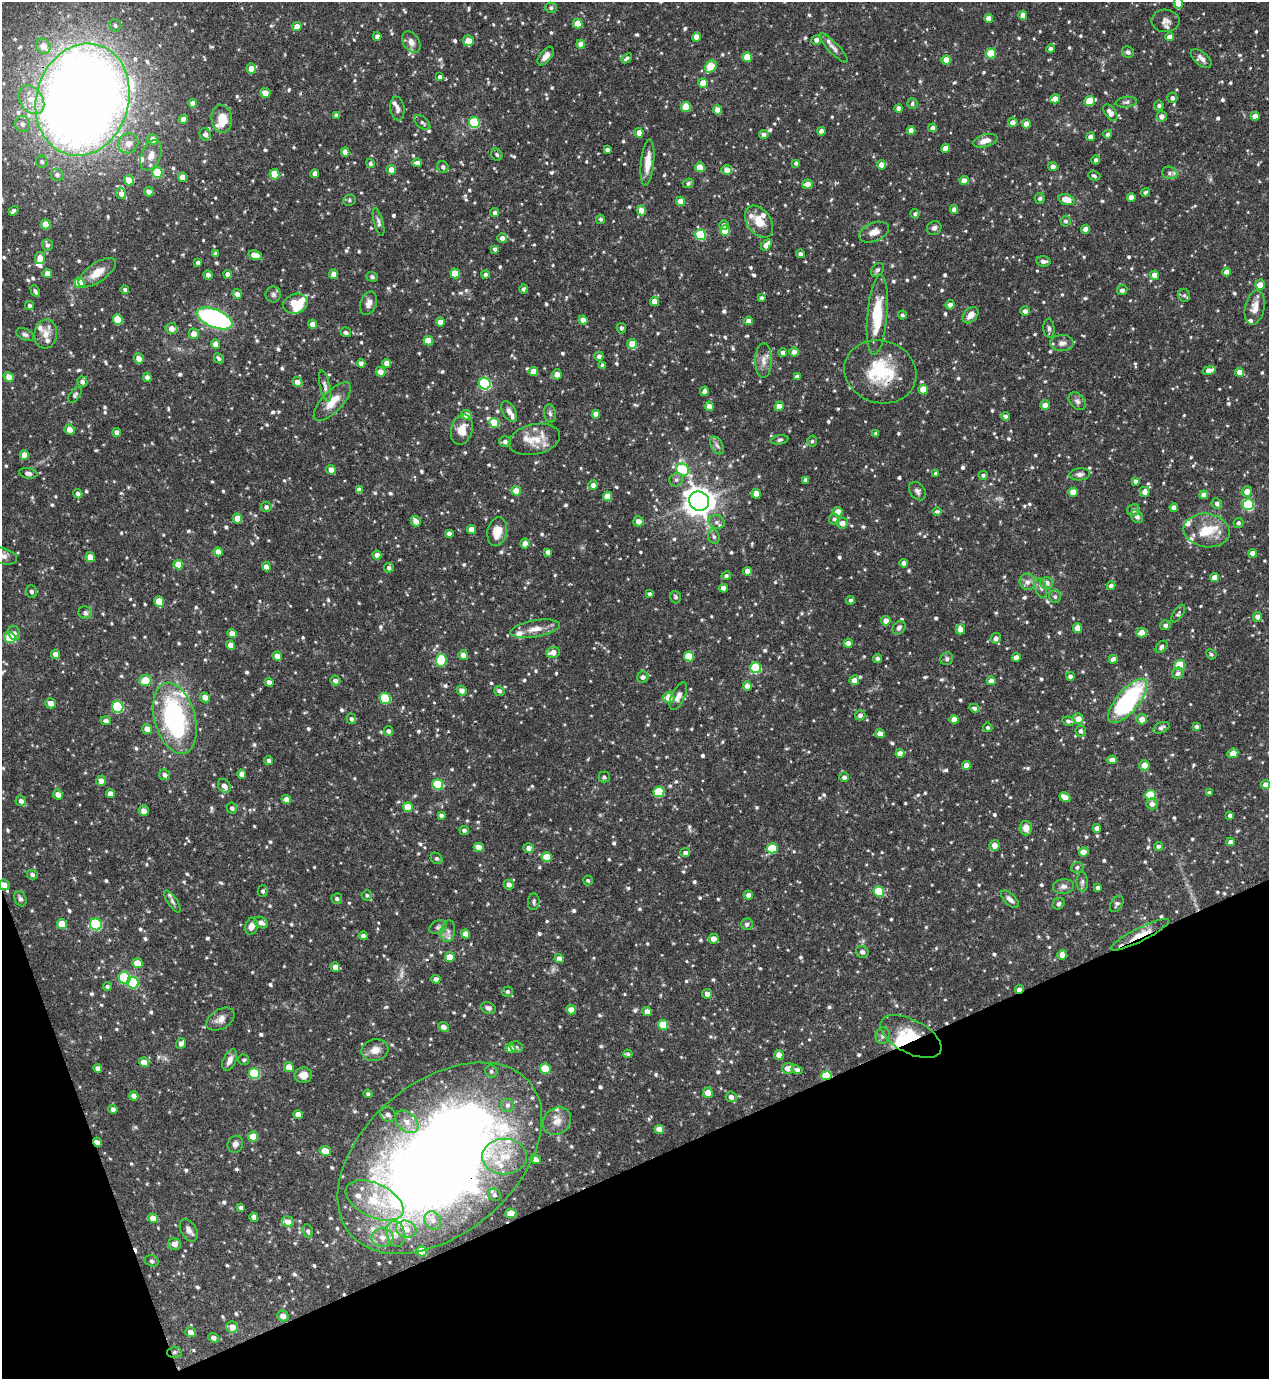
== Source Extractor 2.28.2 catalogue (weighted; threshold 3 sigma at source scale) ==
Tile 14 of 4 x 4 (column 2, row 4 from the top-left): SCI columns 1418-2684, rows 2-1378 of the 5497 x 5509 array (HDU 1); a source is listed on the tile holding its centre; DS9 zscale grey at full resolution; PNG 1271 x 1381 px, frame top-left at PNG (2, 2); each listed source drawn as its Kron ellipse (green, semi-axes under 4 px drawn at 4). Shown black and unused: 18% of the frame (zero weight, under 3 of 4 exposures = <1% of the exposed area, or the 3 px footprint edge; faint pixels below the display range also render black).
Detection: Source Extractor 2.28.2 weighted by HDU 2 'WHT'; one run over the whole footprint, this tile lists its part. Background 0.0694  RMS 0.0035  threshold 0.0159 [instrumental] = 3 sigma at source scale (4.5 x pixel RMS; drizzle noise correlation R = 1.50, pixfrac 1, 0.05/0.05 arcsec/px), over >= 5 px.
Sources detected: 942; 1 too faint to see at this stretch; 4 inside a brighter object's white glare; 6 cosmic-ray / hot-pixel residue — neither listed nor drawn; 23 inside a brighter listed object's ellipse — not listed separately; of the other 908, all 500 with FLUX_AUTO >= 0.707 (the completeness limit of this list) listed and drawn (408 fainter detections not listed), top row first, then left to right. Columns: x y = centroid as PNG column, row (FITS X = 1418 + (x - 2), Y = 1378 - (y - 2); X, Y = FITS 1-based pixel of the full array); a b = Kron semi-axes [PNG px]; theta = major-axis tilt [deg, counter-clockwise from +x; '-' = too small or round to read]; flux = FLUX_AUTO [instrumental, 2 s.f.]
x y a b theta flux
1178 3 6 4 -89 3.3
551 8 5 5 - 0.87
1023 15 4 4 - 3.5
989 18 4 4 - 2.7
1165 21 14 11 -1 2.2
578 24 5 5 - 6.4
115 25 6 5 - 0.86
297 27 4 4 - 3.4
377 36 4 4 - 1.5
696 37 4 4 - 3.3
1170 37 4 4 - 2.3
816 40 5 4 - 1.5
468 41 5 5 - 3.7
411 42 12 8 -57 2.3
581 44 4 4 - 2.5
43 46 8 7 - 3.8
833 48 19 5 -46 1.6
1051 49 4 4 - 1.2
1128 52 6 5 - 0.92
991 53 5 5 - 11
546 56 11 5 52 2.2
747 57 5 4 - 7.7
627 58 6 3 40 0.84
1201 58 12 6 -38 1.8
946 60 4 4 - 4.1
711 67 7 5 53 12
251 69 5 4 - 2.9
440 77 4 3 - 1
703 83 5 4 - 4.7
265 93 5 5 - 2.7
1172 98 5 5 - 1.2
1055 99 5 4 - 3
31 100 16 11 -55 6.5
83 100 57 46 74 650
1090 101 6 5 - 10
1126 102 11 5 8 0.97
193 103 4 4 - 2.4
912 104 5 5 - 0.88
1159 106 5 4 - 0.75
686 107 5 5 - 8.7
899 108 4 4 - 2.4
397 109 12 7 -82 1.4
718 110 5 4 - 3.5
1110 113 9 5 -53 2.7
336 115 4 3 - 0.73
1162 116 5 5 - 1.8
1255 116 4 4 - 2.8
184 119 4 4 - 2.6
222 119 14 10 -85 6.1
1013 122 5 4 - 2.1
422 123 9 5 -40 1
474 123 5 5 - 22
22 124 8 7 - 1.6
1026 124 4 4 - 3.2
933 128 4 4 - 1.6
911 130 4 4 - 2.6
821 131 4 4 - 1.9
639 133 5 4 - 2.7
205 134 6 5 - 1.8
1108 134 4 4 - 1.1
764 135 5 4 - 1.4
1091 137 4 4 - 2.4
153 139 5 5 - 2.8
985 141 12 6 16 2.7
128 143 10 9 - 2.9
945 148 5 4 - 2.9
607 150 4 4 - 1.1
345 152 4 4 - 2.8
151 155 16 9 68 3.3
497 155 6 5 - 0.74
1096 160 4 4 - 0.93
42 162 6 6 - 0.85
417 163 5 4 - 1.6
648 163 23 6 84 4.9
796 163 4 3 - 0.91
370 164 4 4 - 0.78
881 165 4 4 - 2.4
443 167 6 5 - 0.95
700 167 5 4 - 5.9
1053 167 4 4 - 2
391 170 5 4 - 2.9
727 170 5 5 - 2.8
157 173 5 5 - 14
1170 173 8 6 -15 1.2
274 174 5 5 - 6.8
315 174 4 4 - 2.4
57 175 6 6 - 1.3
1094 176 6 5 - 0.8
182 177 5 4 - 2.6
129 180 5 5 - 4.2
964 181 4 4 - 3.1
688 183 5 4 - 0.82
808 184 5 4 - 2.7
149 192 5 4 - 2
1145 192 5 4 - 0.74
121 193 6 5 - 1.9
1131 197 4 4 - 2.8
1040 198 5 5 - 0.79
349 200 6 5 - 0.72
1067 200 8 5 -18 6
680 201 4 4 - 3.2
954 209 4 4 - 1.9
641 210 5 4 - 3.1
13 211 5 4 - 1.3
495 213 4 4 - 0.95
915 214 5 4 - 0.84
600 219 4 4 - 0.75
1065 221 5 5 - 0.87
379 222 14 4 -75 1
759 222 18 11 -54 6.2
46 224 5 5 - 6.1
724 225 5 4 - 1.5
934 228 7 6 - 1.1
1086 229 4 4 - 3.1
725 230 5 5 - 6.7
874 232 15 9 22 2.8
700 235 5 5 - 20
502 238 5 5 - 1.7
47 245 6 5 - 1.1
766 245 6 4 49 2.8
495 249 4 4 - 1.1
216 254 4 4 - 1.3
800 254 4 4 - 0.91
255 255 7 4 -19 3.9
40 258 6 5 - 3.3
1043 261 7 5 -5 1.3
198 263 4 4 - 1.3
877 270 7 5 48 0.83
1227 272 4 4 - 2.4
47 273 5 4 - 2.8
97 273 22 9 35 4.7
455 273 5 4 - 7.1
228 274 4 4 - 1.8
334 274 4 4 - 2.9
486 274 4 4 - 1.1
208 275 4 4 - 1.5
1154 275 4 4 - 3.8
372 277 6 4 -18 0.76
79 283 5 5 - 7.3
1260 285 5 5 - 3.9
125 289 4 4 - 0.78
523 289 4 4 - 0.96
1122 290 5 5 - 1.3
35 291 6 4 -62 0.85
237 294 5 4 - 1.7
273 294 8 7 - 1
1184 295 6 6 - 0.77
761 298 4 3 - 0.98
654 301 4 4 - 2.9
369 303 12 8 72 2
296 304 12 9 18 15
29 305 4 4 - 0.76
950 305 4 4 - 1.8
1255 308 17 9 78 3.6
1025 311 5 4 - 1.5
877 315 40 10 85 15
902 315 4 4 - 0.82
971 315 9 6 48 2.8
215 318 19 9 -23 66
118 320 5 5 - 9.6
583 320 4 4 - 2.3
748 321 4 4 - 2
440 322 4 4 - 3.3
313 324 4 4 - 2.6
172 328 6 5 - 2.8
621 328 5 5 - 0.86
1049 328 10 5 -85 0.97
346 332 5 5 - 0.95
25 334 9 5 -25 0.89
46 334 14 11 84 3.4
194 334 5 5 - 2.8
428 341 5 4 - 6
1062 343 12 8 1 1.8
215 344 5 4 - 2.6
632 344 5 4 - 5.6
794 352 4 4 - 2
783 353 4 4 - 1.4
599 356 4 4 - 1.4
139 358 5 5 - 3.1
219 358 5 4 - 0.86
763 360 17 8 90 2.7
361 363 4 4 - 1.5
387 363 4 4 - 2.8
603 365 4 4 - 1.4
1209 370 7 4 11 3.3
381 372 5 4 - 2.5
533 372 4 4 - 3.8
880 372 36 31 -18 20
1239 372 4 4 - 2.8
557 374 5 4 - 2.5
9 377 5 4 - 2.5
147 377 5 4 - 1.5
797 377 4 4 - 1.7
82 382 5 5 - 1.1
297 382 5 5 - 2.8
485 384 6 5 - 46
325 386 16 5 -77 1.5
923 389 5 4 - 5.4
704 391 5 4 - 1.3
75 395 9 5 55 0.85
1077 401 10 7 -48 1.3
332 402 25 10 47 5.5
1045 405 5 4 - 2.5
709 406 5 4 - 2.7
779 406 4 4 - 3
509 412 11 6 -60 1.9
550 413 9 5 -81 0.99
596 414 4 4 - 2.3
466 415 5 5 - 3.1
1006 416 4 4 - 0.95
494 423 5 5 - 9.9
69 430 5 5 - 2.9
462 430 15 10 75 4.6
117 433 4 4 - 2
876 433 4 3 - 0.77
534 439 26 15 13 7
780 440 9 4 11 0.79
812 441 6 4 73 0.71
505 442 6 5 - 1.3
717 446 9 6 -62 1.1
24 455 5 4 - 3.7
331 470 5 5 - 2.5
682 470 7 5 -37 21
28 473 9 5 -9 1.4
936 474 4 3 - 1.3
1080 474 10 6 4 1.2
983 475 4 4 - 0.86
676 480 7 6 - 1
806 480 4 4 - 1.5
1135 481 4 4 - 0.99
593 485 5 5 - 1.5
359 490 4 4 - 2.3
516 491 5 4 - 6
917 491 10 7 -52 1.2
1247 491 5 5 - 2.7
1073 492 5 4 - 5.8
1145 492 5 5 - 2.2
78 494 5 4 - 1.3
756 494 5 4 - 2.7
1204 495 4 4 - 2.4
608 496 5 4 - 5.3
699 501 10 9 - 400
1217 504 5 5 - 1.2
1248 505 5 5 - 27
266 507 5 5 - 1
1174 507 4 4 - 2.6
1133 510 6 6 - 1.3
937 511 5 4 - 0.78
838 512 5 5 - 3.7
1137 516 7 5 -54 1.1
237 519 5 4 - 5.7
834 519 5 5 - 0.79
416 521 5 4 - 3
638 521 5 5 - 2.1
716 522 8 6 -15 1.4
842 523 5 5 - 2.4
1238 523 5 5 - 0.96
471 529 4 4 - 2.7
1207 530 23 16 -8 9
497 532 15 9 80 4.9
449 533 4 4 - 1.2
714 537 7 5 -74 0.83
525 544 5 4 - 2.6
218 552 5 4 - 3
548 552 4 4 - 1.7
1253 553 4 4 - 2.5
377 555 4 4 - 1.8
2 556 15 8 -14 2.4
90 557 5 4 - 3.1
904 563 4 4 - 2
178 565 5 4 - 4.7
266 567 5 4 - 2.3
389 568 5 5 - 1.1
748 571 4 4 - 2.7
726 576 5 4 - 0.83
1215 577 4 4 - 3.4
1027 582 8 7 - 1.7
1047 583 6 6 - 2.1
1111 586 4 4 - 1.7
723 588 4 4 - 2.7
1041 588 10 5 -74 1.2
31 592 6 5 - 1.1
649 594 4 3 - 0.73
675 597 6 5 - 0.77
1055 597 6 5 - 0.89
850 600 4 4 - 0.89
159 601 5 4 - 6.4
85 613 7 6 - 1
1178 614 10 5 55 0.77
1258 617 5 4 - 1.9
886 621 5 4 - 2.8
1165 625 5 5 - 1.2
899 628 7 6 - 1.2
1077 628 5 4 - 3.3
535 629 25 8 10 4.3
960 629 5 4 - 3
14 633 7 5 -71 1
1141 633 5 5 - 3.3
232 634 5 4 - 3
10 638 6 5 - 9.6
996 638 5 5 - 1.5
848 643 4 4 - 2.4
231 645 4 4 - 2.6
1162 647 7 4 49 1
553 652 7 5 13 3.2
56 654 4 4 - 2.7
1211 654 5 4 - 0.72
463 655 5 4 - 2.5
277 656 5 4 - 2.5
689 656 5 5 - 11
1016 657 4 4 - 2.8
877 658 5 4 - 0.92
947 659 7 6 - 0.94
1113 659 4 4 - 2.5
441 660 6 5 - 18
1180 665 5 5 - 14
756 668 5 5 - 21
1178 673 6 5 - 1.3
1070 676 4 4 - 1.4
643 677 6 5 - 1.3
146 680 6 5 - 7.5
854 680 5 4 - 2.4
335 681 5 5 - 1.1
991 681 4 4 - 2.2
269 682 4 4 - 1.8
747 686 5 4 - 2.8
462 691 5 4 - 2
499 691 5 5 - 1.1
678 696 15 6 64 2.2
205 697 5 4 - 2.9
385 698 5 5 - 18
669 698 6 5 - 4.4
1128 701 27 11 50 49
51 703 5 5 - 2.7
118 707 6 5 - 26
974 708 5 4 - 1
860 715 5 5 - 1.3
175 718 36 20 -75 54
351 719 5 4 - 1
954 719 4 4 - 3.6
1078 719 5 5 - 3.6
1142 719 5 5 - 3.2
106 721 5 4 - 1.3
1068 721 6 4 -8 1.1
1196 726 3 3 - 0.92
988 727 5 5 - 0.72
1161 728 9 5 25 1.2
147 729 5 4 - 3.2
388 731 5 5 - 1.1
1081 731 5 5 - 1.2
880 734 4 4 - 2.8
900 753 4 4 - 2.8
1233 753 5 4 - 3.8
1112 760 4 4 - 2.5
269 761 4 4 - 1.3
966 765 4 4 - 2.9
1144 765 5 5 - 3.8
242 774 4 4 - 2.5
165 775 5 5 - 1.4
604 777 5 5 - 0.87
844 777 5 4 - 1.3
101 781 5 5 - 2.3
438 784 5 5 - 17
1265 784 5 4 - 1.8
224 786 7 6 - 2
659 792 5 5 - 17
1209 793 3 3 - 0.83
58 794 5 4 - 2.6
110 794 4 4 - 2.6
1151 795 5 5 - 13
1065 797 6 4 -33 3
286 799 5 4 - 2.8
21 801 5 5 - 1.5
1152 804 5 5 - 1.7
408 807 5 5 - 8.3
232 808 5 5 - 1
144 811 5 5 - 2.5
441 815 4 4 - 1
1230 815 4 3 - 1.1
1026 828 7 6 - 3.2
1097 828 4 4 - 2.1
464 830 5 4 - 1
1231 842 4 4 - 1.7
994 845 5 5 - 3.3
1159 846 4 4 - 1.3
479 847 5 4 - 3.9
528 848 5 5 - 1.8
772 848 5 5 - 14
1084 852 5 4 - 3.9
685 853 5 4 - 1.2
547 857 5 5 - 8.5
437 858 6 5 - 0.83
1077 867 6 5 - 0.91
32 874 5 4 - 1
588 880 5 5 - 0.73
1082 882 10 5 -86 0.99
4 885 6 5 - 2.7
509 885 5 5 - 1.8
1063 887 10 7 5 1.5
1098 887 4 3 - 0.97
263 891 6 5 - 0.76
879 892 5 5 - 12
367 895 5 5 - 0.72
748 895 4 4 - 1.8
20 899 8 5 -65 0.94
337 899 5 5 - 0.82
1010 899 11 5 -44 1.7
172 901 13 4 -56 1.1
534 902 8 5 85 0.87
1059 904 6 5 - 0.78
1117 904 9 5 57 0.91
261 923 7 5 -30 1.6
62 924 5 4 - 7.4
96 924 6 5 - 33
747 924 6 6 - 1.1
251 926 8 6 73 2.1
438 927 9 6 30 0.98
448 931 11 7 83 1.6
466 934 5 4 - 3.3
1140 935 32 6 26 7
363 936 4 4 - 1.1
714 939 5 5 - 2.7
862 952 6 6 - 1.2
1062 955 5 4 - 2.4
450 957 5 5 - 4
559 959 4 4 - 2.6
137 963 5 5 - 7.2
335 967 4 4 - 3
125 978 6 5 - 30
436 979 4 4 - 2.1
133 983 6 5 - 26
107 986 4 4 - 0.75
1019 989 4 3 - 2
507 992 5 5 - 0.75
707 994 5 4 - 2.4
488 1008 7 5 -27 1.3
571 1010 5 4 - 4.1
647 1011 5 4 - 2.5
220 1019 15 9 32 2.6
663 1025 5 5 - 9.8
443 1027 5 4 - 2
883 1036 8 7 - 1.3
911 1037 33 16 -28 15
181 1043 5 4 - 1.6
516 1047 7 5 -21 0.76
510 1048 5 4 - 3.6
375 1050 13 10 14 3.3
628 1054 5 4 - 0.74
779 1055 5 5 - 2.5
230 1060 11 6 65 2.2
244 1060 6 5 - 0.71
144 1062 5 4 - 3.7
289 1067 5 5 - 4
98 1068 4 4 - 1.5
788 1068 6 5 - 2.7
545 1069 5 5 - 12
797 1070 6 4 -29 1.3
491 1071 6 5 - 0.84
254 1074 6 5 - 21
303 1075 9 7 7 2.8
826 1076 5 4 - 15
708 1093 5 5 - 3.2
368 1094 4 4 - 0.8
134 1096 5 4 - 2
731 1097 5 5 - 1.6
507 1105 7 7 - 1.3
113 1109 4 4 - 1.3
388 1114 8 7 - 1.4
298 1115 5 4 - 3
557 1121 15 12 42 3.7
407 1122 13 9 -43 3.4
659 1129 5 4 - 3.9
253 1137 5 4 - 6
97 1142 5 3 - 3.3
235 1144 9 7 65 1.6
325 1151 6 5 - 4.5
504 1157 22 18 0 10
440 1158 117 76 40 500
535 1159 5 4 - 1.4
494 1195 6 6 - 1.1
375 1200 31 17 -25 18
241 1208 4 4 - 0.99
511 1213 5 5 - 5.7
254 1217 5 4 - 2.3
153 1218 5 4 - 3.9
433 1220 9 7 -55 2
288 1222 6 5 - 3
406 1229 10 8 -18 3.8
189 1230 12 7 -60 1.9
308 1231 7 5 -75 0.78
396 1234 13 9 -79 2.9
382 1238 11 9 -3 3.1
175 1244 6 6 - 2.4
422 1251 5 5 - 9.5
152 1261 7 5 -17 0.73
283 1316 6 5 - 2.9
232 1327 6 5 - 2.9
191 1332 5 4 - 2.5
213 1338 5 4 - 1.7
174 1352 7 5 2 1
Overlapping masked pixels (flux is a lower limit): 11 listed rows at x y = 83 100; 880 372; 699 501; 4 885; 1140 935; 1019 989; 911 1037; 826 1076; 97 1142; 440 1158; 174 1352
Isophote crosses this tile's border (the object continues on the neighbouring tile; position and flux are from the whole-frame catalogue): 4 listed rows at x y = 1178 3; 83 100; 2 556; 4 885